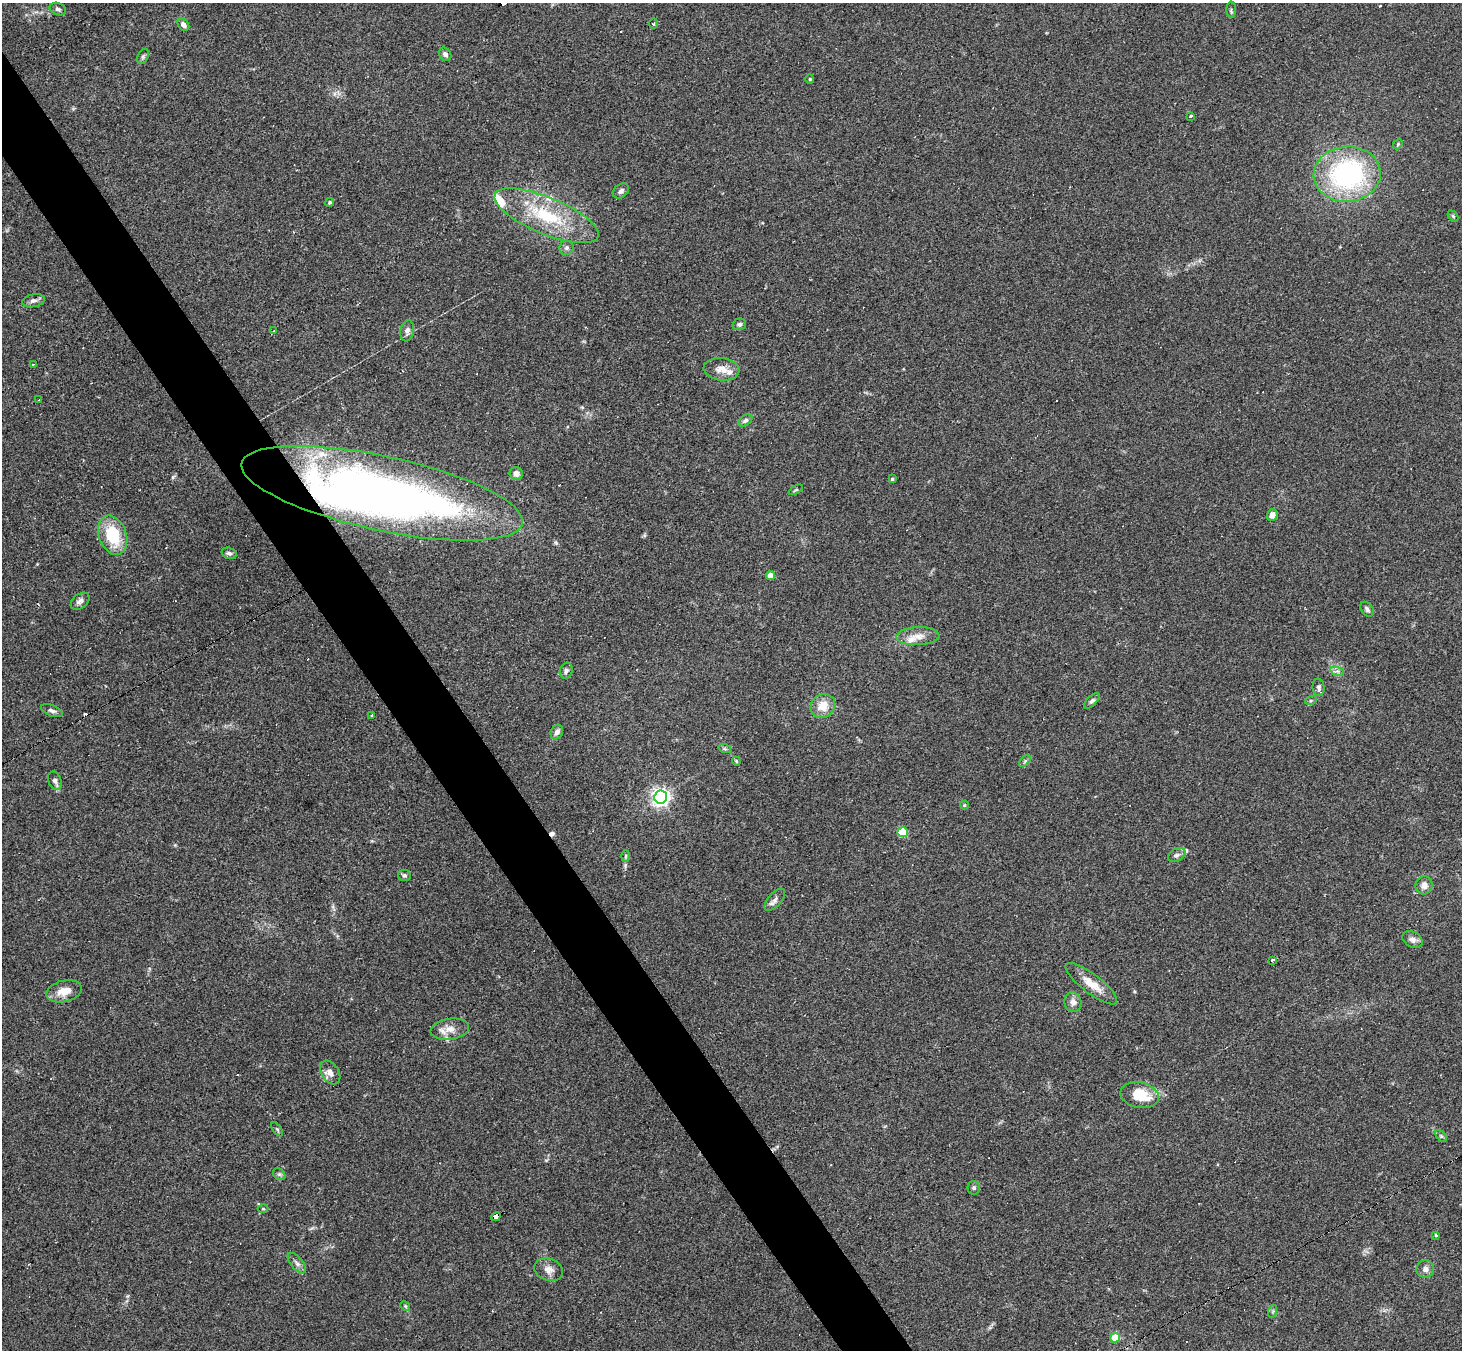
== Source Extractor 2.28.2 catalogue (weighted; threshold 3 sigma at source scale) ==
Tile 11 of 4 x 4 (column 3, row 3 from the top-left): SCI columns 2923-4382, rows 1639-2986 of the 5843 x 5835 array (HDU 1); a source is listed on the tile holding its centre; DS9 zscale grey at full resolution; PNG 1464 x 1352 px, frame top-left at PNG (2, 3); each listed source drawn as its Kron ellipse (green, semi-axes under 4 px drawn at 4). Shown black and unused: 5% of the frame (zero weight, under 2 of 3 exposures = <1% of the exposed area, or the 3 px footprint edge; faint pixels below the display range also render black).
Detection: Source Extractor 2.28.2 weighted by HDU 2 'WHT'; one run over the whole footprint, this tile lists its part. Background 0.101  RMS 0.0084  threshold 0.0379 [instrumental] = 3 sigma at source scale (4.5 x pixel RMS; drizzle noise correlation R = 1.50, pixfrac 1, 0.05/0.05 arcsec/px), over >= 5 px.
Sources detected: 92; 1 inside a brighter object's white glare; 9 cosmic-ray / hot-pixel residue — neither listed nor drawn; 6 inside a brighter listed object's ellipse — not listed separately; the other 76 listed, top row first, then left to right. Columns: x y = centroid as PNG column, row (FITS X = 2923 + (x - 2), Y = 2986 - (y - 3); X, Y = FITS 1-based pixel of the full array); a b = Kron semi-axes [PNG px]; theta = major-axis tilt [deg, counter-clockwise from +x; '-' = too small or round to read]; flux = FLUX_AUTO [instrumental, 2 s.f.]
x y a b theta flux
58 9 8 6 -23 2.1
1231 10 8 4 -89 1.8
654 24 5 3 - 1.1
183 25 7 5 -53 3.3
445 54 7 5 -57 2.6
143 57 8 5 63 1.6
810 79 4 4 - 0.95
1191 116 3 3 - 18
1398 144 5 4 - 1.1
1347 174 33 27 5 140
621 191 9 6 37 2.9
330 202 4 4 - 1.5
547 216 56 18 -23 57
1453 216 6 4 -45 1
567 248 7 7 - 2.5
33 301 11 6 12 3.1
739 324 7 5 13 1.9
274 331 3 3 - 5.3
407 331 10 7 79 4
33 364 3 2 - 1.5
721 369 18 11 -6 8.5
39 400 3 3 - 2.6
745 421 8 5 33 2.2
516 473 7 6 - 4.9
892 479 4 3 - 1.1
796 490 8 3 29 0.93
382 493 144 37 -12 660
1272 515 5 5 - 5.7
113 535 20 14 -70 37
229 553 8 5 -17 2.3
770 575 4 4 - 11
80 601 10 7 38 3.4
1367 609 8 5 -50 2.5
918 636 21 9 2 8.7
566 671 8 6 72 2.4
1337 671 7 4 -18 2.2
1319 687 9 6 -83 2.3
1311 700 6 4 19 1.2
1092 701 10 4 44 2.1
823 706 13 11 42 13
52 711 11 5 -22 2.7
372 715 3 3 - 2.5
557 732 7 6 - 4
725 749 6 4 -18 1.2
736 761 4 3 - 0.77
1025 761 7 4 45 1.4
55 781 9 6 -67 2.9
661 797 6 6 - 390
964 805 4 4 - 0.9
903 832 5 5 - 45
1177 855 9 6 29 2.7
626 856 6 4 88 1
404 875 6 5 - 1.6
1424 885 9 8 - 4.7
775 900 13 6 48 3.4
1412 939 11 7 -28 4
1272 960 4 3 - 4.2
1091 984 31 9 -37 14
64 991 18 10 14 11
1073 1002 10 8 -77 4.7
450 1029 19 10 9 8.8
330 1073 13 8 -57 6.2
1140 1095 19 12 -12 24
277 1129 8 4 -54 1.3
1441 1136 7 4 -45 1.3
279 1174 7 5 -43 1.7
974 1188 7 6 - 1.7
263 1209 5 3 - 0.79
496 1217 5 4 - 57
1436 1235 4 3 - 0.99
297 1263 12 6 -50 3.1
1425 1269 9 8 - 4.4
549 1270 15 11 -19 6
405 1306 5 4 - 1
1273 1311 6 4 72 1.2
1115 1338 5 5 - 23
Overlapping masked pixels (flux is a lower limit): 2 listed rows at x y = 382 493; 496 1217